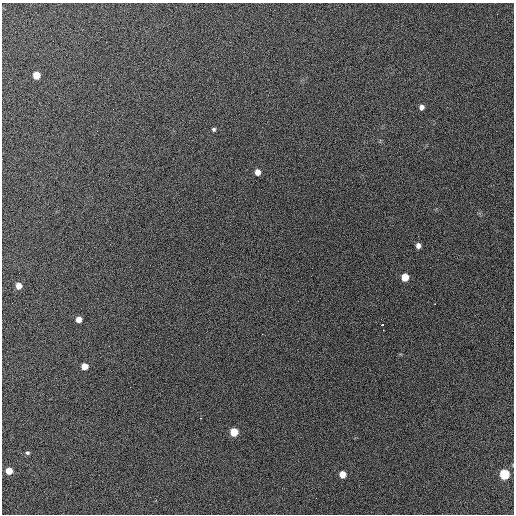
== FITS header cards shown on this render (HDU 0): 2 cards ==
NAXIS1  =                  512 / Axis length
NAXIS2  =                  512 / Axis length

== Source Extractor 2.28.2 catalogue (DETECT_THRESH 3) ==
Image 512 x 512 px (HDU 0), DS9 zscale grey, 1 PNG px = 1 image px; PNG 516 x 516 px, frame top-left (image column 1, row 512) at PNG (2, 3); no overlay
Background 741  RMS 28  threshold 84.2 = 3 sigma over >= 5 px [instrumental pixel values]
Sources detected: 16; all 16 listed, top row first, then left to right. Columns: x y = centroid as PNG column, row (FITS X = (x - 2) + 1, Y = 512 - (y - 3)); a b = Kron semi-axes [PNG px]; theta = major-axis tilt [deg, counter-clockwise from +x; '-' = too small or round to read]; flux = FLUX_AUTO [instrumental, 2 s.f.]
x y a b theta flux
36 75 5 5 - 39000
421 107 5 5 - 7700
214 129 4 4 - 3400
258 172 5 5 - 15000
418 246 5 5 - 8500
405 277 6 5 - 40000
19 286 5 5 - 18000
79 319 5 5 - 14000
382 325 3 2 - 4400
383 330 2 2 - 1700
85 366 5 5 - 24000
234 432 6 5 - 54000
28 453 6 4 -25 3100
9 471 5 5 - 27000
343 474 5 5 - 27000
505 474 6 6 - 160000